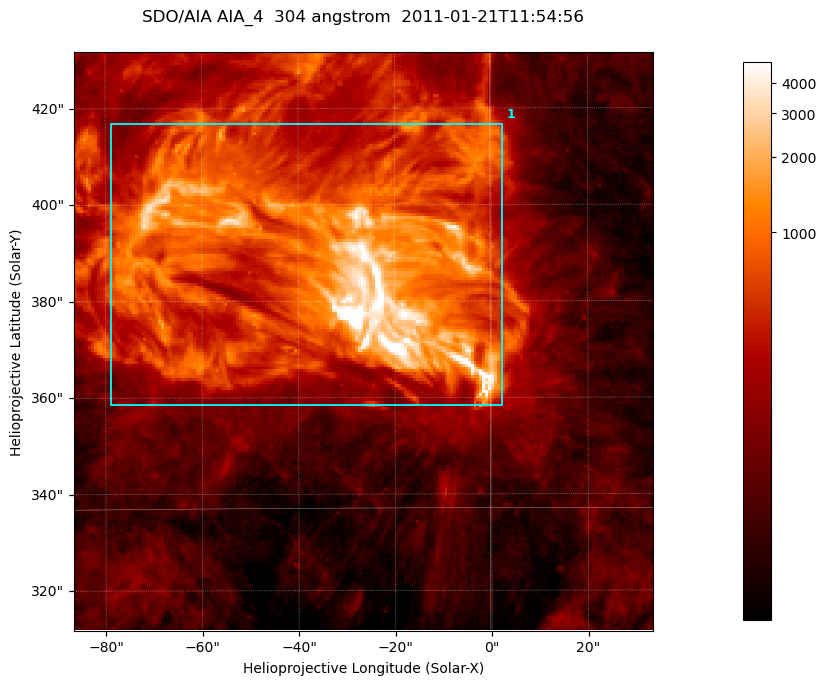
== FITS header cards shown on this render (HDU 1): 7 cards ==
TELESCOP= 'SDO/AIA '           / For AIA: SDO/AIA
INSTRUME= 'AIA_4   '           / For AIA: AIA_ATA1, AIA_ATA2, AIA_ATA3 or AIA_AT
WAVELNTH=                  304 / [angstrom] Wavelength
WAVEUNIT= 'angstrom'           / Wavelength unit: angstrom
DATE-OBS= '2011-01-21T11:54:56.124' / [ISO] Date when observation started; ISO 8
CTYPE1  = 'HPLN-TAN'           / CTYPE1; Typically HPLN
CTYPE2  = 'HPLT-TAN'           / CTYPE2; Typically HPLT

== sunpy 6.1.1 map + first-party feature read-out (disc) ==
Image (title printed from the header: SDO/AIA AIA_4  304 angstrom  2011-01-21T11:54:56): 200 x 200 px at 0.6 arcsec/px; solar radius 975 arcsec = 1625 px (partial field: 0.5% of the solar disc is inside the frame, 100% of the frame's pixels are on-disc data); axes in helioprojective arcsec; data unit not stated in the header (colour bar unlabelled)
Orientation: roll -0.132 deg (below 1 deg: not rotated)
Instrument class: DISC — disc imager (sunpy class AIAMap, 304 A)
Bright regions (active regions / flare kernels): reference = the on-disc median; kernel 3 px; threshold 5 sigma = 764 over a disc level ~174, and >= 1.15x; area >= 40 px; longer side >= 3 px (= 1.8 arcsec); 1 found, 1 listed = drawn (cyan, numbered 1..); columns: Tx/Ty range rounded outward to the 2 arcsec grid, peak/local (2 s.f.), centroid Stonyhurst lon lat
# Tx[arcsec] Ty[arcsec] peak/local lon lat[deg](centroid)
1 -80..4 358..418 77 -2 +18